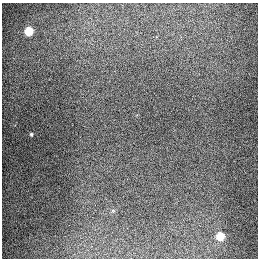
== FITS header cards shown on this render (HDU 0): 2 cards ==
NAXIS1  =                  256
NAXIS2  =                  256

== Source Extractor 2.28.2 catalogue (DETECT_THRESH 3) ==
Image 256 x 256 px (HDU 0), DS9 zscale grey, 1 PNG px = 1 image px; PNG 260 x 260 px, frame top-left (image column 1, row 256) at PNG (2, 3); no overlay
Background 1310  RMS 27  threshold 80.8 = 3 sigma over >= 5 px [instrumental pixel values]
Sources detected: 3; all 3 listed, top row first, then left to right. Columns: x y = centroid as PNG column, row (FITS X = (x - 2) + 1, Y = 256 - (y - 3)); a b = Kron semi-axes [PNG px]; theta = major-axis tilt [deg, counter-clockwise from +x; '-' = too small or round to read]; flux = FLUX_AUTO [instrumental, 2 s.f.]
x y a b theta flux
29 31 5 5 - 91000
31 134 3 3 - 2500
220 236 5 5 - 74000